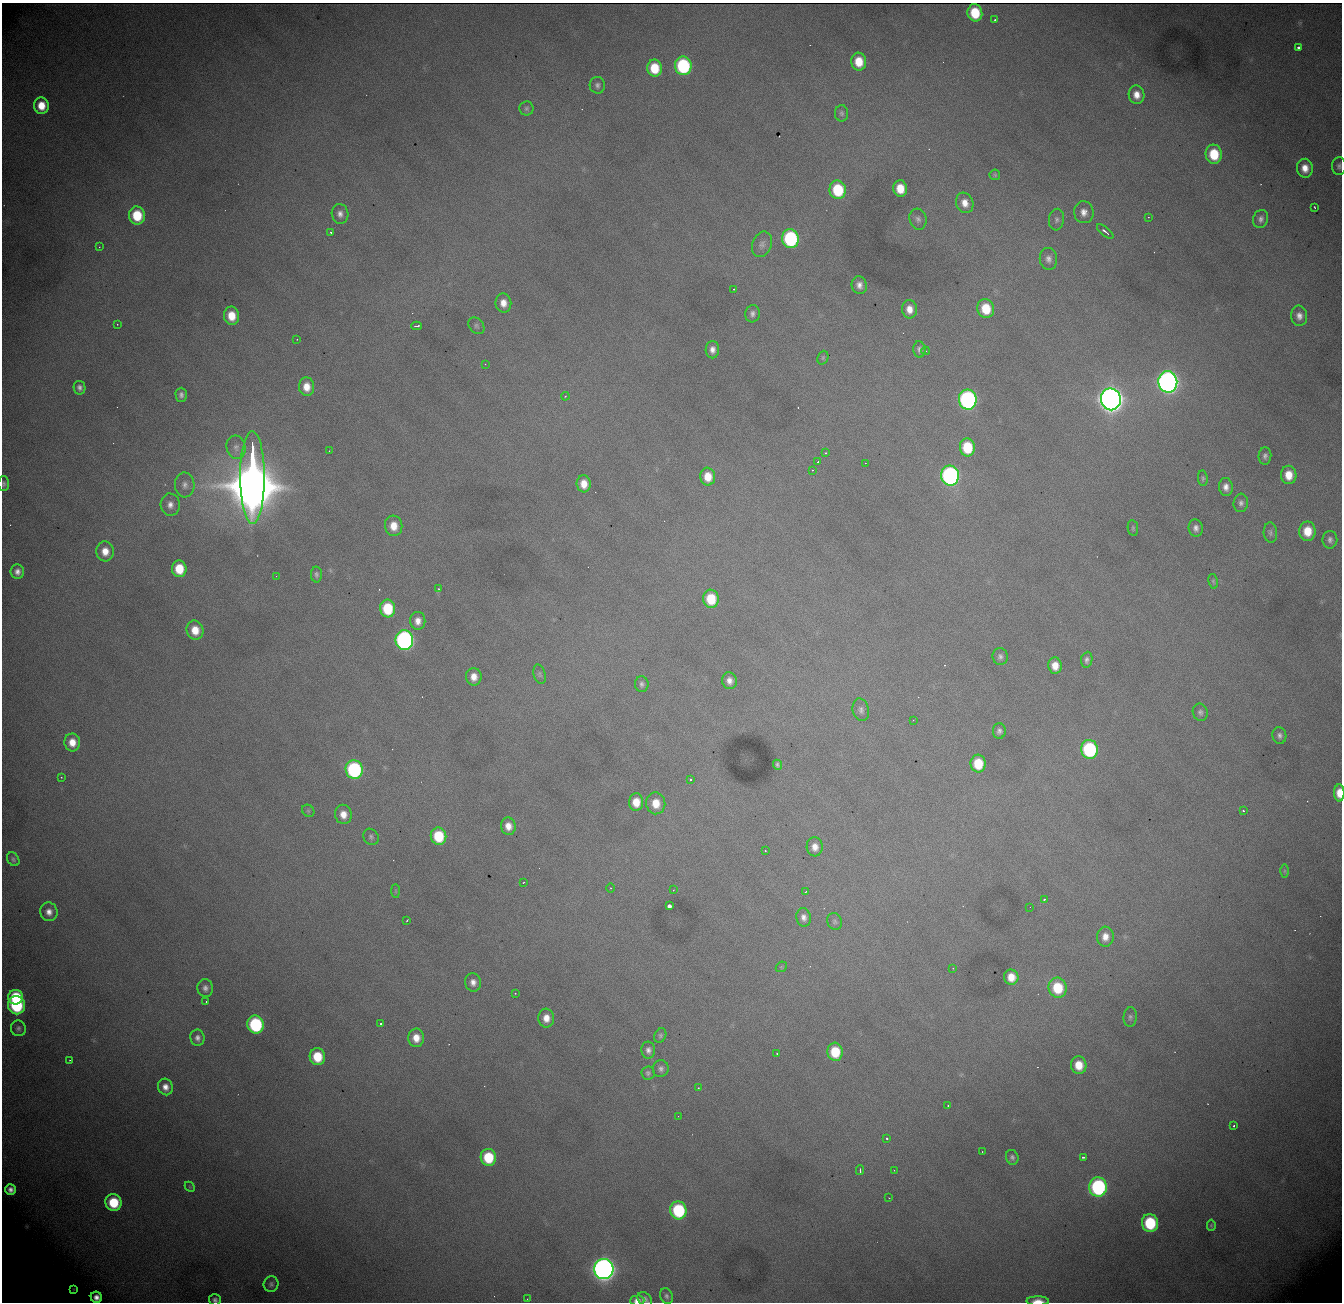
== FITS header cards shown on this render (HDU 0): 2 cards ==
NAXIS1  = 1340
NAXIS2  = 1300

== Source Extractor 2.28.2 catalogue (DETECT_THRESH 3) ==
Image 1340 x 1300 px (HDU 0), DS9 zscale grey, 1 PNG px = 1 image px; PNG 1344 x 1304 px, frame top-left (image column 1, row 1300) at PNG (2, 3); each listed source drawn as its Kron ellipse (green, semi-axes under 4 px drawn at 4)
Background 2070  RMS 24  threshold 72.7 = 3 sigma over >= 5 px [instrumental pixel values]
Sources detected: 194; all 194 listed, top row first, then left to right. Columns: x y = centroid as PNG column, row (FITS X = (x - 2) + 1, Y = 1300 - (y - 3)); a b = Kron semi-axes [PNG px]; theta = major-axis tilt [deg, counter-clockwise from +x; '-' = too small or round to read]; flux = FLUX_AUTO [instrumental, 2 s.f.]
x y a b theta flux
975 13 8 7 - 6.2e+04
995 20 3 2 - 1.6e+03
1298 47 3 3 - 8.1e+03
859 62 9 7 -84 3.9e+04
683 66 9 8 - 2.0e+05
654 68 8 7 - 5.4e+04
597 85 8 8 - 6.2e+03
1137 95 9 8 - 1.7e+04
41 106 8 7 - 3.2e+04
526 108 7 7 - 4.1e+03
842 113 8 6 -87 4.8e+03
1214 154 9 8 - 6.4e+04
1339 166 9 7 87 5.0e+03
1305 168 9 8 - 1.9e+04
995 175 5 5 - 2.6e+03
900 188 8 7 - 3.3e+04
838 190 9 8 - 9.7e+04
965 203 10 8 -70 1.8e+04
1315 207 3 2 - 1.8e+03
1084 212 11 10 - 1.4e+04
340 214 10 8 -78 1.0e+04
137 215 9 8 - 6.8e+04
1148 217 3 3 - 2.0e+03
918 219 10 8 -74 7.9e+03
1261 219 9 7 70 7.4e+03
1056 220 11 7 84 6.7e+03
1105 231 10 3 -39 5.8e+03
331 232 3 3 - 1.8e+03
790 238 9 8 - 2.2e+05
762 244 13 9 67 9.2e+03
99 247 3 3 - 1.0e+03
1048 259 11 8 -84 9.6e+03
859 285 9 7 -77 1.1e+04
734 289 3 3 - 1.7e+03
503 303 9 8 - 1.7e+04
909 309 9 7 -86 1.7e+04
986 309 10 8 -79 5.6e+04
752 314 9 7 84 7.0e+03
231 316 9 7 -81 3.5e+04
1299 316 10 8 -83 1.1e+04
117 324 2 2 - 1.0e+03
416 326 5 2 - 6.1e+03
476 326 9 7 -50 5.0e+03
297 339 2 2 - 8.7e+02
919 349 8 6 -85 6.1e+03
712 350 8 7 - 1.1e+04
925 351 4 3 - 1.9e+03
823 358 7 5 70 2.6e+03
485 364 2 2 - 1.0e+03
1168 382 10 9 - 1.3e+06
307 387 9 7 -84 2.2e+04
80 388 7 6 - 6.4e+03
181 395 7 5 -90 6.0e+03
565 396 4 3 - 1.6e+03
1111 399 11 10 - 2.4e+06
968 400 10 9 - 5.1e+05
236 447 11 9 -77 1.1e+04
967 447 9 7 -84 7.0e+04
329 451 2 2 - 7.6e+02
826 453 3 2 - 2.5e+03
1265 456 8 6 85 6.1e+03
818 462 3 2 - 1.6e+03
865 463 2 2 - 2.8e+03
812 470 3 2 - 9.0e+02
950 475 10 9 - 5.2e+05
1289 475 9 7 -88 2.9e+04
252 477 46 12 -90 1.9e+07
708 477 9 7 -82 3.0e+04
1203 478 8 5 -84 3.4e+03
4 484 7 5 -89 4.1e+03
584 484 8 7 - 2.2e+04
185 485 12 10 -87 1.1e+04
1226 487 9 7 -84 1.1e+04
1241 503 9 7 84 6.8e+03
170 505 11 9 -86 1.3e+04
394 526 10 8 -82 2.6e+04
1133 528 8 5 -81 2.9e+03
1196 528 8 7 - 8.4e+03
1307 531 9 8 - 3.6e+04
1270 533 10 6 -85 5.4e+03
1330 540 9 7 89 6.9e+03
105 551 10 8 -85 2.2e+04
179 569 8 7 - 4.8e+04
17 572 7 7 - 9.5e+03
316 574 8 5 -88 4.3e+03
276 576 2 2 - 7.7e+02
1213 581 7 4 -80 2.8e+03
439 589 3 3 - 1.2e+03
711 599 9 8 - 5.7e+04
388 608 9 7 -82 7.8e+04
418 621 9 7 89 1.3e+04
195 630 10 8 -75 2.9e+04
404 640 10 9 - 5.9e+05
1000 657 8 7 - 5.9e+03
1087 660 8 5 82 5.5e+03
1055 666 8 7 - 2.1e+04
540 674 10 6 -76 4.2e+03
474 677 9 8 - 1.8e+04
729 681 8 7 - 1.2e+04
642 684 8 6 89 5.2e+03
861 710 11 8 -75 7.6e+03
1200 712 9 7 -71 5.6e+03
913 720 2 2 - 9.0e+02
999 731 7 6 - 5.9e+03
1279 735 8 7 - 6.7e+03
72 742 9 8 - 2.3e+04
1089 749 9 8 - 2.0e+05
978 764 9 7 -84 5.4e+04
778 765 5 4 - 3.9e+03
354 770 9 8 - 2.6e+05
61 777 3 2 - 2.5e+03
690 779 3 3 - 3.8e+03
1339 793 8 5 90 2.7e+04
636 802 9 7 88 2.9e+04
656 803 11 9 -84 3.1e+04
1243 810 3 3 - 2.5e+03
308 811 7 5 -45 2.8e+03
343 814 10 8 -79 1.9e+04
508 826 9 7 -78 1.6e+04
439 836 9 8 - 7.8e+04
371 837 8 7 - 4.9e+03
815 847 9 8 - 1.5e+04
765 851 2 2 - 1.4e+03
13 859 7 5 -56 4.0e+03
1284 871 6 4 90 2.7e+03
523 882 3 2 - 1.3e+03
610 888 4 3 - 1.2e+03
673 890 2 2 - 1.2e+03
396 891 7 4 -90 2.3e+03
806 891 3 2 - 1.5e+03
1044 899 3 3 - 2.4e+03
669 906 3 3 - 1.8e+05
1030 907 2 2 - 2.4e+03
49 912 9 8 - 1.3e+04
804 917 9 7 -79 9.9e+03
407 920 3 2 - 1.4e+03
834 921 9 7 -67 4.5e+03
1105 937 10 8 86 1.7e+04
781 967 6 4 43 2.2e+03
953 968 2 2 - 8.7e+02
1011 977 7 7 - 2.4e+04
473 982 9 8 - 1.1e+04
205 988 9 8 - 8.0e+03
1058 988 10 9 - 6.8e+04
515 993 3 3 - 2.1e+03
16 997 7 7 - 7.8e+04
206 1002 2 2 - 1.3e+03
16 1005 9 8 - 1.5e+05
1130 1017 10 6 85 4.9e+03
546 1018 9 8 - 1.9e+04
256 1024 9 8 - 1.9e+05
381 1024 3 2 - 2.4e+03
18 1028 8 7 - 5.2e+03
660 1036 7 5 65 3.8e+03
197 1038 8 7 - 8.0e+03
416 1038 9 8 - 2.2e+04
648 1050 8 7 - 7.9e+03
835 1052 9 7 -86 5.7e+04
777 1054 3 2 - 1.4e+03
317 1057 8 8 - 5.3e+04
70 1060 3 2 - 1.0e+03
1079 1065 9 7 -77 3.2e+04
661 1069 8 8 - 6.4e+03
648 1073 6 6 - 4.1e+03
165 1087 8 7 - 1.3e+04
698 1088 3 3 - 3.3e+03
948 1106 3 2 - 1.4e+03
678 1116 2 2 - 9.7e+02
1234 1125 3 3 - 8.0e+03
887 1138 3 3 - 3.7e+03
982 1152 2 2 - 1.2e+03
488 1157 8 7 - 7.3e+04
1012 1157 7 6 - 5.2e+03
1083 1157 4 3 - 3.8e+03
860 1170 5 3 - 3.7e+03
894 1170 2 2 - 1.0e+03
190 1187 6 4 -45 2.0e+03
1098 1187 10 9 - 2.9e+05
10 1190 5 5 - 8.0e+03
889 1198 2 2 - 1.0e+03
113 1203 8 8 - 7.3e+04
678 1210 9 8 - 1.5e+05
1150 1223 9 8 - 1.1e+05
1211 1225 6 4 90 2.3e+03
604 1269 10 9 - 1.6e+06
271 1284 8 7 - 4.8e+03
73 1289 3 3 - 1.8e+03
666 1296 8 6 -67 4.8e+03
96 1297 6 5 - 9.8e+03
527 1299 2 2 - 8.6e+02
645 1299 8 6 -42 5.6e+03
215 1300 6 5 - 6.0e+03
637 1300 7 5 1 9.6e+03
1038 1301 11 4 0 1.9e+04
At the frame edge (FLAGS 8, measured only in part): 6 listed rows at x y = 1339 166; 4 484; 1339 793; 215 1300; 637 1300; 1038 1301